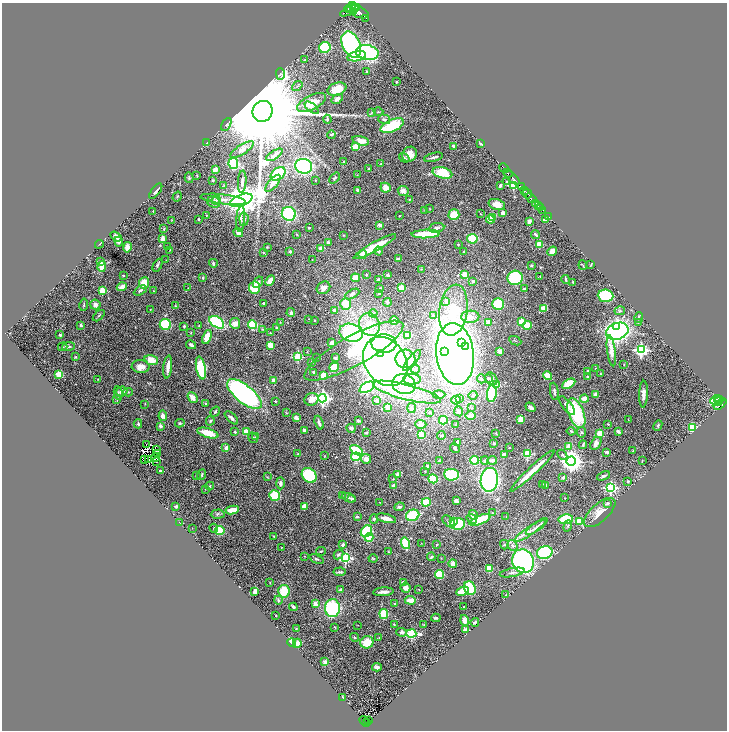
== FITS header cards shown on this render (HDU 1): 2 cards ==
NAXIS1  =                 1450
NAXIS2  =                 1456

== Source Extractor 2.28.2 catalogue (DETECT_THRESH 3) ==
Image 1450 x 1456 px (HDU 1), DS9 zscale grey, zoomed out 1/2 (1 PNG px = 2 x 2 image px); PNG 729 x 732 px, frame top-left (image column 2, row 1455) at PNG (2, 3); each listed source drawn as its Kron ellipse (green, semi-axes under 4 px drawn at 4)
Background 0.915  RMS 0.03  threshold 0.0893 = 3 sigma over >= 5 px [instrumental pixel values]
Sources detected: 516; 27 cannot appear on this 1/2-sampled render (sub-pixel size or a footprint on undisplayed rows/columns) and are neither listed nor drawn; the other 489 listed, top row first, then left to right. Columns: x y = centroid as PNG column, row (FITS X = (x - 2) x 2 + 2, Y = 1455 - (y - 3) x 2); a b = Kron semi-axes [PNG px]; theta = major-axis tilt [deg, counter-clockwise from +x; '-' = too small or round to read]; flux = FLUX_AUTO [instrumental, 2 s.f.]
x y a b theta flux
353 6 3 2 - 200
356 7 2 2 - 120
350 8 6 2 29 590
350 10 11 3 26 770
353 11 2 1 - 98
358 12 12 5 -21 1400
366 18 2 1 - 27
351 45 14 9 -64 870
325 47 6 5 - 270
367 52 11 7 -9 580
357 56 9 5 13 77
305 60 4 3 - 4.9
366 71 3 2 - 4.4
280 74 6 2 -89 6.1
396 82 2 2 - 9.5
297 86 5 3 - 6.5
337 89 10 6 21 120
337 99 6 4 36 21
311 102 16 7 27 79
312 108 8 3 -38 11
262 111 11 9 56 210000
372 112 4 2 - 4.7
378 112 5 2 - 4.3
327 119 4 3 - 8
384 119 6 4 -17 15
226 124 7 4 61 13
392 126 12 6 23 250
331 135 4 3 - 6.6
361 141 8 4 -15 53
207 143 3 2 - 58
481 143 2 2 - 17
454 146 3 2 - 8.6
355 147 2 2 - 110
242 149 14 5 32 34
409 154 8 7 - 53
274 155 9 4 33 25
433 157 9 2 14 16
404 158 6 4 -35 9.4
344 162 3 3 - 7.1
233 163 5 5 - 260
381 164 2 2 - 4.4
304 166 8 7 - 620
504 168 5 1 - 33
369 169 3 3 - 8.9
215 170 4 3 - 27
442 173 10 5 -14 200
508 173 5 1 - 250
278 174 8 5 37 210
357 175 2 2 - 2.8
197 176 3 2 - 4.2
512 177 9 2 -41 540
189 178 5 3 - 7.3
334 178 6 3 49 8.1
213 180 3 3 - 6.2
315 180 2 2 - 2.9
242 182 11 3 87 17
507 182 2 2 - 11
273 183 10 4 50 41
224 185 3 2 - 3.6
501 185 4 4 - 8
514 185 4 3 - 330
521 187 4 1 - 100
386 188 5 5 - 44
524 190 4 2 - 140
156 191 9 3 52 14
358 191 3 3 - 20
403 191 5 5 - 28
527 194 5 2 - 170
177 197 5 2 - 4.1
531 198 6 2 -41 520
223 199 23 5 -7 44
409 199 4 2 - 4.5
216 200 4 3 - 11
241 200 12 5 20 15000
214 202 7 5 -26 22
536 203 3 2 - 190
497 204 8 5 -19 42
538 205 2 1 - 180
540 207 2 1 - 100
430 209 3 2 - 2.8
543 210 3 1 - 57
153 211 2 2 - 2.1
425 211 3 2 - 2.7
503 213 3 3 - 25
289 214 7 6 - 390
480 214 3 2 - 3.4
206 215 2 1 - 2.8
454 215 5 5 - 100
400 216 2 2 - 3.5
492 217 3 3 - 74
549 217 2 1 - 21
199 219 3 2 - 4.6
240 219 13 4 85 25
244 219 7 4 86 13
490 219 4 4 - 35
546 219 2 2 - 84
172 220 3 3 - 3
529 222 3 3 - 31
379 225 3 3 - 23
309 228 2 2 - 6
437 228 8 5 8 15
164 229 4 3 - 4.9
238 232 5 4 - 23
296 234 3 3 - 3.7
426 234 14 3 2 220
535 234 4 2 - 9.9
344 235 3 2 - 3
116 236 6 4 -33 31
162 238 3 3 - 64
472 239 5 5 - 130
119 242 5 4 - 17
328 242 2 2 - 15
99 244 4 2 - 3.5
458 244 2 2 - 4.9
539 245 4 3 - 100
127 247 5 4 - 41
167 247 3 2 - 3.8
267 247 3 3 - 3.7
375 247 24 4 29 140
321 249 3 3 - 35
170 250 3 2 - 2.3
290 251 2 2 - 36
379 251 4 4 - 9.8
552 251 5 3 - 41
263 252 3 2 - 3.6
464 252 2 2 - 4.1
363 254 4 3 - 66
398 259 4 2 - 37
166 260 2 1 - 1.7
312 260 3 2 - 2.4
100 262 4 3 - 13
213 263 4 3 - 10
157 265 7 3 63 10
583 265 5 2 - 5.2
591 265 4 2 - 3.5
102 266 5 3 - 88
531 266 3 3 - 6.5
421 269 3 3 - 3.4
123 275 2 2 - 8.9
366 275 3 3 - 4.9
388 275 3 3 - 13
465 275 3 3 - 61
540 276 2 2 - 2
203 278 4 3 - 5.8
355 278 4 4 - 74
515 278 7 7 - 300
566 279 4 2 - 8.8
378 280 3 3 - 12
270 281 6 3 46 42
473 281 4 3 - 9.5
258 282 6 4 59 17
573 282 2 2 - 4.9
144 283 5 5 - 95
122 287 5 3 - 40
188 288 3 2 - 1.7
254 288 6 5 - 120
323 288 7 6 - 37
380 288 2 2 - 4
401 288 3 3 - 140
524 288 4 2 - 5.9
140 290 7 3 29 12
102 291 3 3 - 140
153 291 2 1 - 3.2
379 293 2 2 - 15
352 294 8 4 28 20
605 296 8 6 -6 330
387 302 4 4 - 9
446 302 3 3 - 25
264 303 3 3 - 6.6
346 304 6 5 - 110
498 304 6 5 - 250
84 305 6 3 80 6.8
95 305 5 5 - 22
175 306 4 3 - 4.6
544 308 4 4 - 60
150 310 2 2 - 1.9
334 310 4 3 - 12
453 310 25 14 82 330
620 311 5 4 - 8.4
291 313 4 3 - 14
373 313 4 4 - 8.2
99 316 7 2 42 6.8
433 316 2 2 - 27
470 317 9 6 1 52
639 318 5 3 - 7
309 319 3 2 - 2.4
314 321 2 2 - 2.6
394 321 4 3 - 73
217 322 8 5 -34 450
280 322 3 2 - 2.3
488 322 3 3 - 70
521 322 4 4 - 110
638 322 4 3 - 4.6
235 323 5 5 - 42
165 324 6 5 - 300
370 324 12 10 -59 100
81 325 3 3 - 9.6
252 325 5 4 - 200
527 325 5 4 - 110
184 326 3 3 - 5.3
199 326 3 2 - 2.7
617 327 4 4 - 700
276 328 2 2 - 4.3
262 329 4 3 - 3.8
617 331 11 8 21 1200
191 333 3 2 - 3.3
270 333 4 3 - 4.4
351 333 12 8 -16 640
60 335 3 3 - 9
408 335 4 3 - 140
207 337 7 4 70 94
515 341 6 1 -25 3.3
462 342 4 4 - 79
332 343 4 3 - 21
384 343 12 9 -2 680
191 345 5 3 - 16
271 345 4 3 - 80
69 346 6 4 7 12
63 347 5 3 - 7.1
465 347 3 3 - 120
641 350 4 4 - 1100
354 351 56 15 29 400
445 351 3 3 - 130
499 351 4 3 - 26
611 351 15 4 -83 55
307 352 3 2 - 3.5
380 353 4 3 - 230
455 354 31 19 -83 4400
75 357 3 3 - 5.3
298 357 3 3 - 360
316 358 2 2 - 2.9
335 358 3 3 - 6.9
405 359 10 9 - 200
151 360 7 5 -19 61
412 361 13 4 51 130
312 362 2 2 - 28
385 362 26 20 -56 3900
624 364 3 2 - 2.8
141 367 9 6 -3 46
168 367 11 3 83 57
334 367 5 4 - 170
201 368 11 4 -79 270
595 368 3 2 - 2.8
415 369 5 4 - 11
588 371 2 2 - 26
313 372 3 3 - 6.2
59 374 4 3 - 130
600 374 2 2 - 4.3
323 375 3 3 - 100
548 376 5 4 - 83
588 377 2 2 - 12
98 379 2 2 - 2.5
412 379 8 5 -1 43
481 379 4 3 - 5.5
488 379 2 2 - 14
491 379 7 5 -51 15
274 381 3 3 - 36
404 384 12 10 -17 210
569 384 7 4 29 140
497 385 3 3 - 110
367 387 8 4 29 470
122 391 6 5 - 35
554 391 8 2 -82 11
128 392 5 3 - 5.6
407 392 35 7 -14 150
118 393 7 3 -81 8.8
244 394 21 9 -39 1300
439 394 6 3 -1 12
492 394 8 5 82 390
643 394 13 4 88 36
473 395 4 3 - 7.8
596 395 3 3 - 30
193 397 6 4 -50 41
322 398 4 4 - 1600
717 398 3 2 - 380
311 399 7 6 - 47
459 399 4 3 - 11
584 399 4 3 - 50
117 400 3 2 - 3.6
456 400 5 4 - 37
715 400 5 4 - 440
720 400 2 1 - 52
275 401 2 2 - 7.4
377 401 4 4 - 24
719 402 2 2 - 64
205 403 3 3 - 3.9
145 404 3 2 - 2.4
720 404 7 4 40 530
567 406 11 4 -53 27
388 407 4 4 - 35
530 407 5 3 - 13
411 408 5 4 - 12
472 408 3 3 - 3.9
459 411 5 4 - 17
215 412 5 3 - 7.5
430 412 3 3 - 6.2
286 413 3 2 - 3.4
576 413 15 7 -69 380
163 416 5 4 - 27
470 416 5 4 - 42
231 418 8 4 -43 20
296 418 4 3 - 27
521 419 4 3 - 78
628 419 4 2 - 2.7
443 420 4 4 - 160
210 421 4 3 - 9.2
358 421 3 3 - 9.6
180 423 5 4 - 9
319 423 7 2 -70 16
138 424 4 3 - 8.4
421 424 5 4 - 43
608 424 3 2 - 3.7
456 425 3 2 - 2.9
658 425 5 4 - 7.6
160 426 4 4 - 15
351 428 5 4 - 15
692 428 4 4 - 300
304 430 3 3 - 17
571 431 4 3 - 4.6
618 431 4 2 - 15
235 432 3 3 - 5.5
246 432 4 3 - 68
581 432 5 4 - 8.7
208 433 11 4 -17 110
366 433 3 3 - 5.1
496 433 2 2 - 3.4
600 433 4 3 - 70
421 435 4 4 - 89
441 435 4 3 - 8.1
255 437 3 2 - 2.8
253 438 5 3 - 8.7
458 442 3 3 - 23
494 443 3 3 - 6.4
596 443 7 4 58 26
146 445 2 1 - 2.2
583 445 4 2 - 9.1
568 447 2 2 - 69
226 448 2 2 - 80
455 448 5 3 - 12
509 448 2 1 - 3
157 449 3 1 - 2
356 450 7 4 -31 210
633 451 3 2 - 2.2
607 452 3 2 - 18
158 453 2 1 - 1.4
298 454 3 2 - 3.1
527 454 3 3 - 280
504 455 4 3 - 26
562 455 6 4 -48 8.8
325 456 3 2 - 2.3
356 457 5 4 - 160
156 458 2 1 - 2.1
144 459 3 1 - 1.3
366 459 5 4 - 34
148 460 2 2 - 2.3
475 460 4 4 - 240
485 460 4 4 - 12
492 460 5 4 - 19
642 460 2 1 - 2.9
439 461 3 3 - 4.7
571 461 5 4 - 4600
156 462 2 1 - 11
427 466 4 3 - 8.9
160 471 2 2 - 25
425 471 3 2 - 2.5
532 471 30 3 43 110
398 474 2 2 - 55
196 475 2 2 - 10
202 475 5 4 - 8.2
309 475 8 6 -46 370
451 475 8 6 -5 260
603 476 7 3 22 14
267 477 3 2 - 3.2
563 477 2 2 - 40
393 479 3 2 - 2.9
433 479 5 3 - 200
489 480 12 8 83 1300
628 482 4 3 - 4.5
280 483 6 4 -89 20
542 484 3 2 - 3.1
546 485 3 3 - 8.3
210 486 4 3 - 6
393 486 4 3 - 13
611 488 4 3 - 710
205 489 4 3 - 4.2
275 495 6 5 - 180
342 495 3 2 - 2.1
349 498 7 3 -23 10
565 498 3 2 - 2.8
352 499 3 3 - 7.8
456 501 3 3 - 30
379 502 2 1 - 1.5
426 502 4 3 - 180
608 503 3 3 - 17
176 506 4 3 - 13
304 506 3 3 - 44
399 507 5 4 - 10
232 510 7 3 8 88
600 512 19 9 42 59
492 513 3 3 - 3.9
218 514 7 4 5 13
413 515 7 5 23 240
473 515 5 3 - 30
357 516 2 2 - 13
506 516 2 2 - 3.4
386 518 10 3 -13 49
374 519 4 4 - 11
472 519 6 4 -34 16
566 519 7 4 7 190
480 520 11 4 23 190
449 521 7 4 -41 14
454 521 3 2 - 15
580 521 3 3 - 110
179 523 2 2 - 1.8
457 524 7 6 - 220
568 526 6 4 72 9.4
537 527 13 4 38 21
192 528 2 1 - 1.3
214 528 4 3 - 8.6
220 530 5 4 - 110
366 531 6 5 - 290
530 531 18 4 34 39
274 536 3 2 - 4.7
369 537 4 3 - 100
405 543 6 3 -72 210
421 543 2 1 - 2
343 544 4 3 - 11
437 545 3 2 - 4
504 545 5 4 - 7.3
512 545 6 4 -53 16
281 547 2 2 - 2.1
321 551 5 2 - 6
388 552 2 2 - 2.9
545 553 8 6 16 490
338 554 5 4 - 14
305 556 2 2 - 2.5
431 557 4 2 - 6.5
346 558 4 3 - 640
373 558 4 2 - 4.7
441 558 3 2 - 2.2
316 559 7 3 -22 11
523 561 12 10 -68 1200
453 564 4 4 - 23
489 568 4 3 - 120
340 572 6 3 5 11
512 572 13 3 10 15
439 575 4 4 - 120
270 582 2 2 - 3
403 582 2 2 - 38
406 588 5 5 - 30
470 588 7 5 -69 190
419 589 2 2 - 2
341 590 2 2 - 47
255 591 4 3 - 43
284 591 6 5 - 130
463 591 6 4 24 150
383 592 10 3 4 23
506 595 3 3 - 3.4
278 600 4 3 - 8.3
410 600 5 4 - 60
395 603 4 2 - 5
315 604 3 3 - 35
293 607 4 3 - 9.8
464 607 2 2 - 6.5
332 608 9 7 86 450
384 614 5 4 - 170
276 615 2 1 - 2.9
436 618 5 3 - 7.3
465 620 5 4 - 29
475 622 4 2 - 12
394 624 4 2 - 3.9
358 625 2 1 - 1.7
424 625 3 2 - 2.6
335 627 2 2 - 5.4
296 629 4 2 - 4.6
466 629 4 2 - 20
402 632 5 4 - 18
411 634 5 3 - 470
354 637 5 3 - 5.6
379 637 4 3 - 4
367 642 6 6 - 110
291 643 4 3 - 49
297 643 5 4 - 40
325 662 2 2 - 75
377 667 5 3 - 14
342 697 3 2 - 16
364 720 5 2 - 100
369 721 2 1 - 13
367 722 2 2 - 56
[27 sub-pixel or undisplayed-footprint detections neither listed nor drawn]